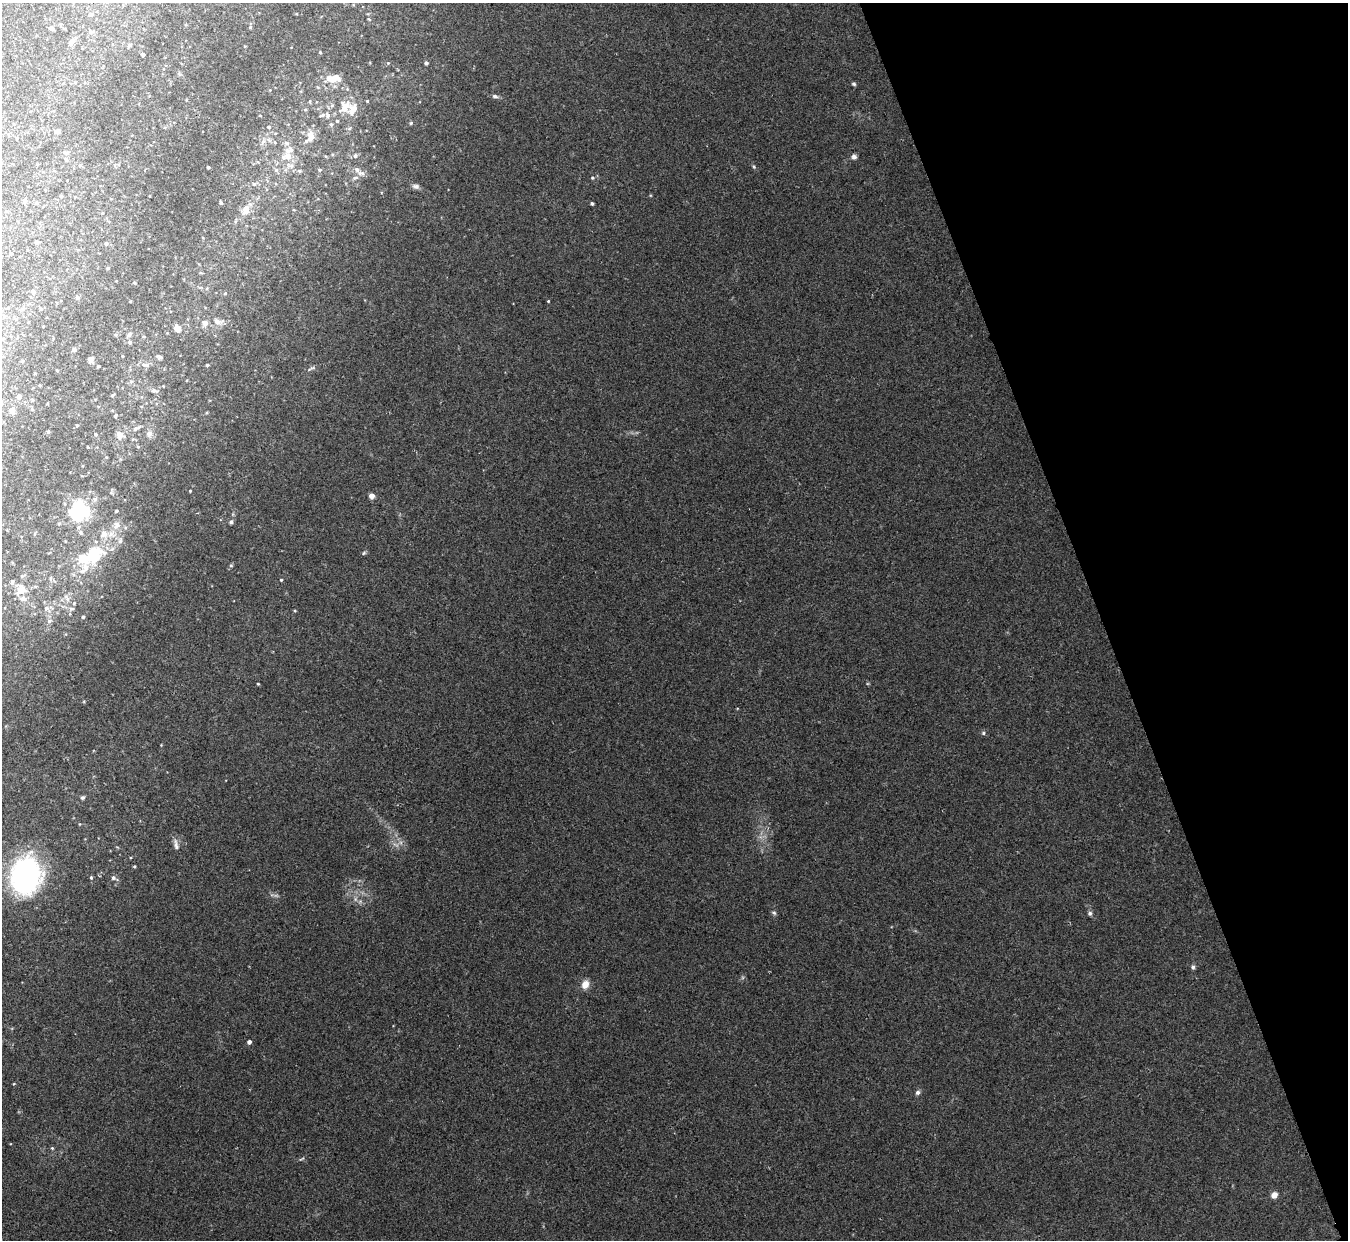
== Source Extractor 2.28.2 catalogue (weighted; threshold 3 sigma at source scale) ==
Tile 12 of 4 x 4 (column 4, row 3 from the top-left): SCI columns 4041-5386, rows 1384-2621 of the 5386 x 5370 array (HDU 1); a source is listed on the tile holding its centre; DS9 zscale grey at full resolution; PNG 1350 x 1242 px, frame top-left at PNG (2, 3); no overlay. Shown black and unused: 18% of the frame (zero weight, under 2 of 3 exposures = <1% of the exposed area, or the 3 px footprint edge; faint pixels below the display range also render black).
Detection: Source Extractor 2.28.2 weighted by HDU 2 'WHT'; one run over the whole footprint, this tile lists its part. Background 0.0766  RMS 0.0068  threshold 0.0306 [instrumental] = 3 sigma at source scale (4.5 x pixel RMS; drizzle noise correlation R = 1.50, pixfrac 1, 0.05/0.05 arcsec/px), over >= 5 px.
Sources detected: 142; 2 inside a brighter object's white glare — not listed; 14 inside a brighter listed object's ellipse — not listed separately; the other 126 listed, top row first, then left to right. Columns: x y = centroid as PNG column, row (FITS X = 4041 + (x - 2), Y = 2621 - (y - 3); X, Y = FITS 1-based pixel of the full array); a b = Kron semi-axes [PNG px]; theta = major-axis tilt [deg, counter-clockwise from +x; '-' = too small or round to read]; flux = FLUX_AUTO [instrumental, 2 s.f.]
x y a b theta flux
369 19 5 3 - 0.5
250 27 5 4 - 0.78
51 28 4 4 - 2.4
72 41 8 7 - 2.9
130 45 5 4 - 1.3
245 46 4 2 - 0.44
320 52 4 3 - 0.54
143 55 3 3 - 1.4
388 63 4 4 - 0.69
426 63 4 4 - 1.6
336 78 15 11 -5 5.8
854 84 5 4 - 1.1
495 96 8 5 -9 1.8
310 101 6 3 -90 0.73
367 101 3 3 - 0.48
332 105 6 4 20 1.1
354 108 14 12 51 5.8
322 115 8 4 25 1.3
328 115 8 4 -87 1.5
260 116 4 3 - 0.49
337 121 4 4 - 0.79
411 123 5 4 - 0.79
331 124 5 5 - 0.98
269 127 4 4 - 1.1
57 131 4 4 - 2.8
311 136 14 8 88 5.8
263 141 7 5 44 1.6
66 152 7 3 9 1
288 155 18 10 -84 9.5
355 156 6 5 - 1.6
854 157 7 6 - 2.2
66 159 6 4 -73 1.1
80 165 5 3 - 0.74
208 167 3 3 - 0.67
754 167 5 4 - 0.81
320 170 5 4 - 0.93
361 173 12 6 -6 2.9
355 178 8 5 17 1.6
592 178 5 5 - 1
254 184 5 5 - 1.1
416 186 10 6 -16 2.1
61 196 4 4 - 0.64
150 196 3 2 - 0.45
25 200 6 4 89 1
221 203 5 4 - 0.81
592 203 4 3 - 1.3
246 209 8 6 71 7.8
294 210 4 2 - 0.49
37 242 5 4 - 1.1
106 243 6 4 74 1
11 253 3 3 - 0.7
107 268 4 3 - 0.7
134 282 4 4 - 0.71
33 292 6 5 - 1.5
77 297 6 5 - 1.1
548 301 3 3 - 0.55
130 302 4 2 - 0.52
217 321 6 5 - 4.4
205 323 5 5 - 4.8
177 328 6 5 - 6.4
130 334 7 6 - 1.9
144 337 4 3 - 0.65
130 342 6 5 - 1.4
74 349 5 5 - 1.6
122 356 4 3 - 0.5
160 357 7 5 -27 1.2
90 359 7 5 -61 3.8
22 361 3 3 - 0.73
147 365 7 6 - 1.7
207 365 4 4 - 0.63
98 366 3 3 - 0.75
57 370 4 2 - 0.57
40 385 3 3 - 0.51
154 391 9 5 -24 1.9
112 395 6 4 41 0.86
19 396 4 4 - 2.9
48 403 4 2 - 0.49
12 410 5 4 - 7.6
207 412 4 3 - 0.69
116 415 5 4 - 0.75
77 425 4 3 - 0.86
136 428 10 5 25 2.1
48 431 5 4 - 0.84
95 434 4 4 - 0.75
119 434 7 5 -66 6.5
149 434 9 8 - 2.7
88 447 3 2 - 0.41
138 447 5 3 - 0.71
106 457 4 3 - 0.49
190 491 3 2 - 0.59
371 496 4 4 - 7.1
95 499 6 5 - 1.4
116 511 4 3 - 0.83
79 513 21 14 78 43
231 522 5 5 - 1.3
117 525 10 9 - 4.2
104 534 11 10 - 5.6
120 541 7 5 42 1.7
364 553 5 5 - 0.96
94 554 19 14 38 31
231 565 5 4 - 0.87
50 578 7 4 89 1.2
281 580 4 3 - 0.71
23 590 22 9 -56 8.3
67 598 12 7 -57 4.1
46 608 7 7 - 2.5
295 611 4 3 - 0.64
83 617 4 3 - 1.1
49 621 6 5 - 1.4
258 684 3 3 - 0.65
983 733 6 5 - 1.2
83 798 5 5 - 1.2
176 845 16 6 -79 3
134 866 4 3 - 0.73
25 876 27 22 81 190
91 877 5 4 - 0.77
114 878 10 6 -29 2.1
774 913 6 5 - 1.2
1090 913 6 6 - 1.6
1193 967 6 5 - 1.5
585 984 10 8 65 5.9
249 1042 4 4 - 2.8
917 1092 6 5 - 1.8
52 1148 5 4 - 0.84
301 1159 9 3 29 0.85
1274 1195 5 4 - 11
Unlisted compact peaks at least as high as the median listed source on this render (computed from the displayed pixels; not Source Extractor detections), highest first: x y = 14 1084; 650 195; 84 701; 313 367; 131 857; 355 899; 867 684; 79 824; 161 745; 66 634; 743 978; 275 895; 10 1144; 117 847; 296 14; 393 1026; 381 193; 401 843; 12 1028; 318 87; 543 1226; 891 927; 112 493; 349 128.